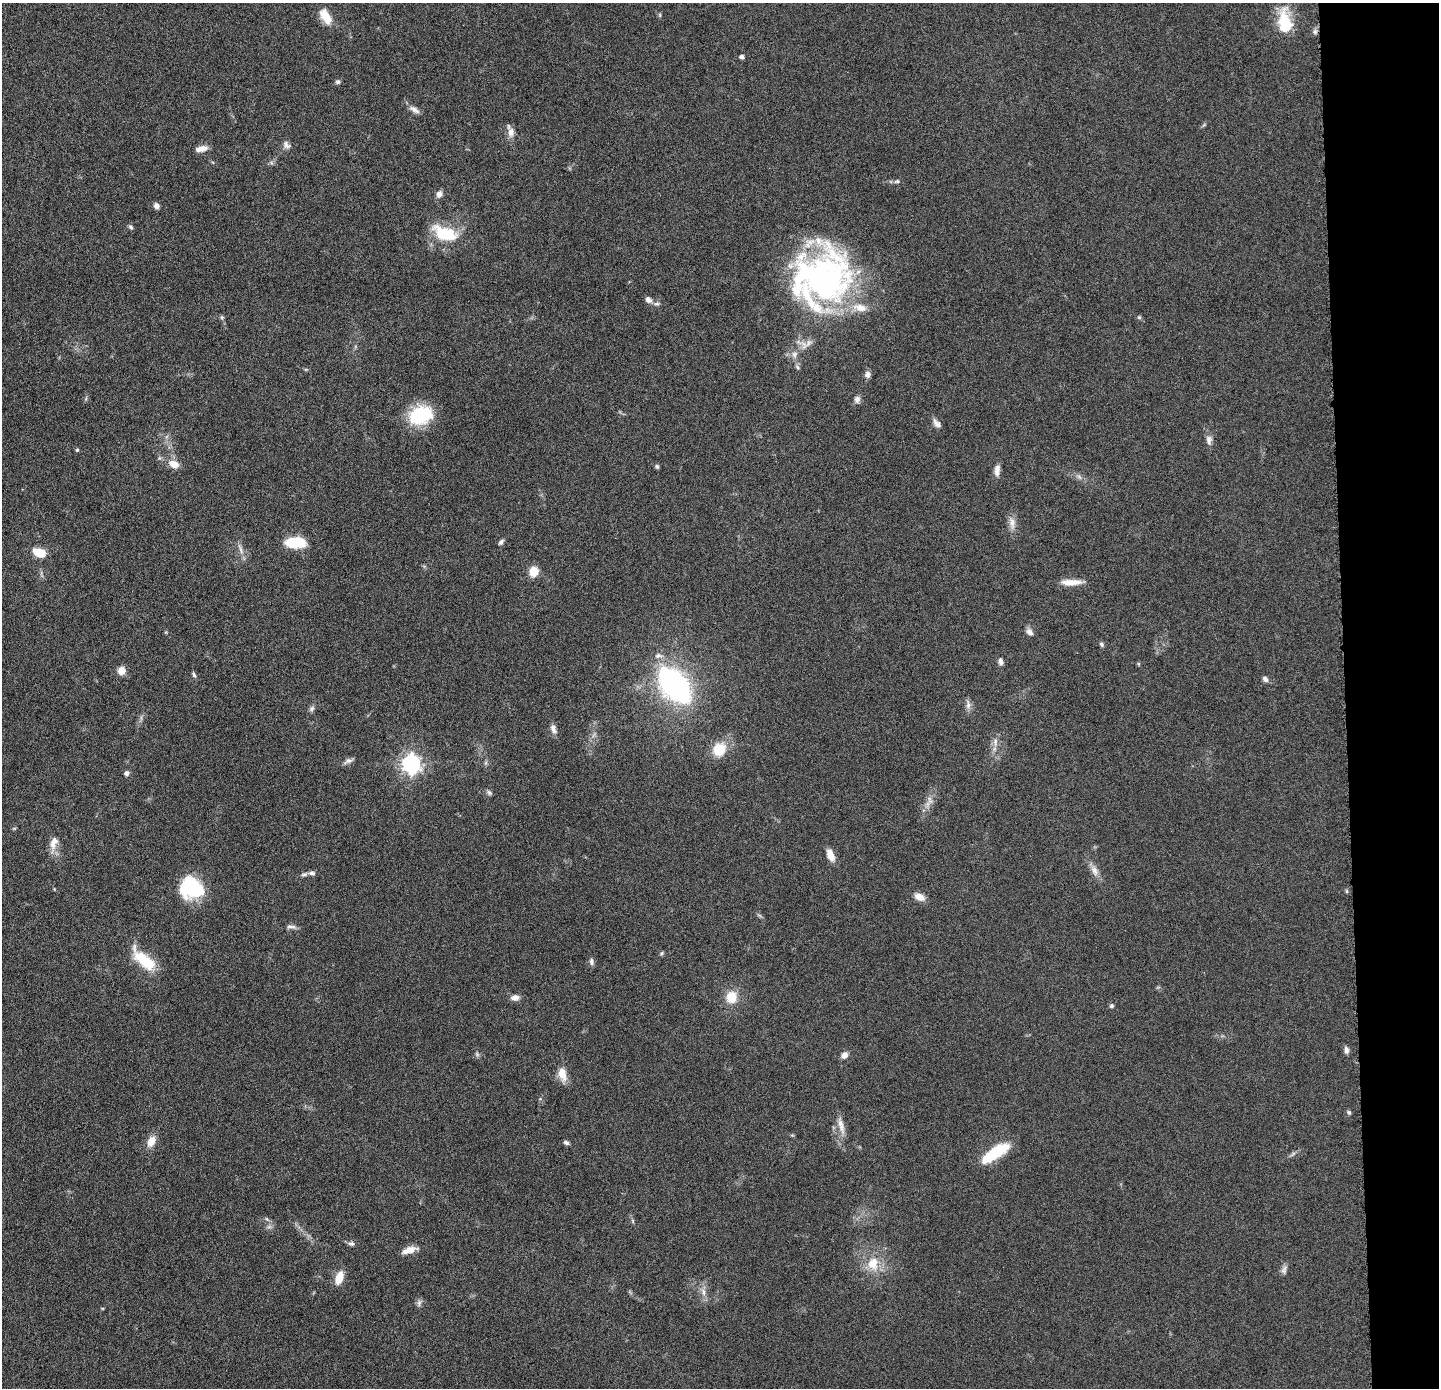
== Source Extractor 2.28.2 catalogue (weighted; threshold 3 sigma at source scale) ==
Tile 6 of 3 x 3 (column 3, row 2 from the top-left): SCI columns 2876-4312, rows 1450-2835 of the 4313 x 4285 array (HDU 1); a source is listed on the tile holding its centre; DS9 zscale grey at full resolution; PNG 1441 x 1390 px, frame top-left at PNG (2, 3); no overlay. Shown black and unused: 7% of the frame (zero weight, under 4 of 8 exposures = <1% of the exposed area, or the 3 px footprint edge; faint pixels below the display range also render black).
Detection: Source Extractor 2.28.2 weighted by HDU 2 'WHT'; one run over the whole footprint, this tile lists its part. Background 0.132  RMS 0.0055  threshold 0.0224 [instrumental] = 3 sigma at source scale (4.09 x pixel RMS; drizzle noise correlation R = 1.36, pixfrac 0.8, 0.05/0.05 arcsec/px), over >= 5 px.
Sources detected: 99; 5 inside a brighter object's white glare — not listed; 3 inside a brighter listed object's ellipse — not listed separately; the other 91 listed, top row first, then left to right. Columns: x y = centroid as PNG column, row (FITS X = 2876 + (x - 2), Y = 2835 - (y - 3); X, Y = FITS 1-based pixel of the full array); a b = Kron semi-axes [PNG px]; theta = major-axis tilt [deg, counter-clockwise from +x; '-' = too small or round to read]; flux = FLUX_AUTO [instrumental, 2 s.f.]
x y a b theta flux
660 15 6 4 -89 0.66
326 17 17 9 -58 9.9
1283 21 37 15 82 15
1315 32 7 5 70 1.3
742 57 4 4 - 1.7
338 82 7 6 - 1.1
414 110 17 7 -33 2.8
511 132 13 8 85 3.3
286 145 12 8 -51 2.3
201 149 14 6 13 4.1
897 181 8 5 13 1.1
439 194 8 7 - 2.7
156 206 6 5 - 2.5
131 227 7 5 -51 1.1
445 233 26 13 -21 23
822 278 70 63 17 160
648 300 8 6 -40 2.5
657 304 9 4 1 1.2
222 317 6 5 - 0.83
1139 317 5 5 - 0.8
794 354 8 8 - 2.4
868 374 8 7 - 2.2
857 399 9 7 -89 2.1
420 415 27 20 20 28
937 423 13 7 -45 2.4
1209 440 13 8 -88 2.6
77 450 4 4 - 0.65
174 464 13 8 -22 6
657 466 5 4 - 1
997 470 15 7 85 3.4
1079 477 8 6 -54 1.5
1012 523 19 9 -83 4.1
295 542 18 9 -1 22
501 542 8 5 49 1.2
240 549 19 4 -69 2.5
40 552 16 9 -39 6.7
534 571 7 6 - 12
1071 582 26 7 1 6.6
1030 632 11 7 -51 2.3
1101 644 6 5 - 1.1
658 656 10 7 10 2.2
1001 662 9 6 -80 1.9
121 671 8 7 - 4.8
194 675 7 4 -70 0.98
1265 679 7 6 - 1.9
674 685 24 13 -50 210
968 705 15 6 -86 2.3
312 709 9 7 46 1.5
553 729 13 7 -74 2.8
995 742 15 6 -89 3.2
719 749 18 16 51 12
348 761 13 6 26 2.1
486 763 7 4 89 0.91
411 764 8 7 - 230
126 773 6 6 - 1.6
489 793 8 5 -49 1.1
930 800 13 6 -79 2.7
14 828 6 4 -18 0.6
54 843 21 10 75 5.3
830 855 14 7 -69 5.8
1094 870 16 9 -65 3.9
311 873 9 6 -1 1.5
197 891 30 17 -24 39
1346 891 6 4 -89 0.64
919 897 12 7 -25 4.6
291 927 14 6 -2 1.9
662 953 6 4 38 0.77
145 961 29 16 -41 18
591 962 9 5 -80 1.7
731 997 14 13 - 9.5
515 998 10 7 1 3.2
1112 1006 5 5 - 1.2
1346 1050 9 5 -80 1.8
477 1054 7 5 -46 1
844 1055 10 8 50 2.4
562 1074 17 9 -75 6.6
1349 1112 6 5 - 0.99
841 1126 27 7 -76 4.9
151 1141 13 8 63 5.8
566 1143 7 5 -19 1.3
997 1151 29 12 32 21
1293 1154 11 3 40 1.1
267 1219 7 4 -44 0.97
633 1221 6 4 -71 0.72
351 1243 8 6 -17 1.5
409 1250 21 8 16 4.6
873 1264 20 16 -86 12
1284 1270 13 7 73 1.9
339 1277 13 8 70 8.3
703 1292 11 6 -82 3
419 1303 10 6 76 1.5